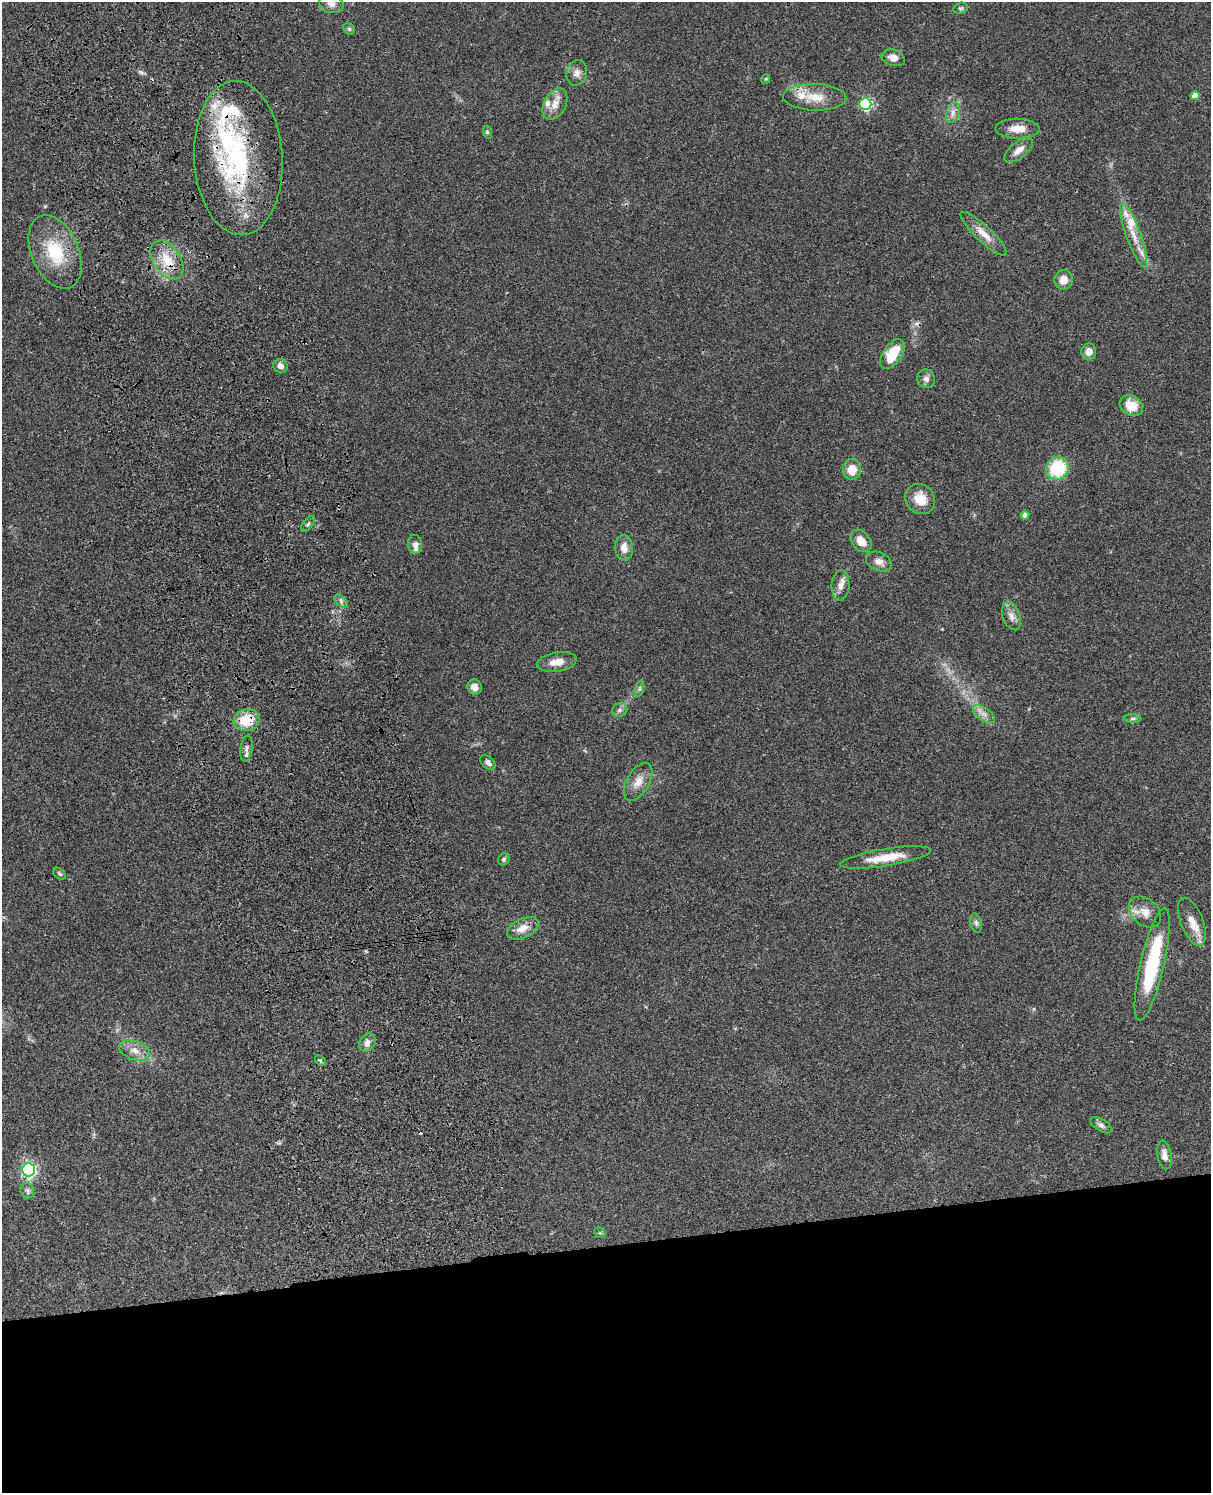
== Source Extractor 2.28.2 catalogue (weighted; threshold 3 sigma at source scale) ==
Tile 11 of 4 x 3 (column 3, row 3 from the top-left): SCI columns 2537-3745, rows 284-1774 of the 5072 x 4926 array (HDU 1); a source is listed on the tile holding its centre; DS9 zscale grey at full resolution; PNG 1213 x 1495 px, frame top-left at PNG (2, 2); each listed source drawn as its Kron ellipse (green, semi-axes under 4 px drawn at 4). Shown black and unused: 17% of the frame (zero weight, under 3 of 4 exposures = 6% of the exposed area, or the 3 px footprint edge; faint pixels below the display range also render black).
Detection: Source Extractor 2.28.2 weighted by HDU 2 'WHT'; one run over the whole footprint, this tile lists its part. Background 0.0831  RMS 0.0061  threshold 0.0275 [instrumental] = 3 sigma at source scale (4.5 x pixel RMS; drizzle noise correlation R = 1.50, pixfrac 1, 0.05/0.05 arcsec/px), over >= 5 px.
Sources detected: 74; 1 inside a brighter object's white glare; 2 cosmic-ray / hot-pixel residue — neither listed nor drawn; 8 inside a brighter listed object's ellipse — not listed separately; the other 63 listed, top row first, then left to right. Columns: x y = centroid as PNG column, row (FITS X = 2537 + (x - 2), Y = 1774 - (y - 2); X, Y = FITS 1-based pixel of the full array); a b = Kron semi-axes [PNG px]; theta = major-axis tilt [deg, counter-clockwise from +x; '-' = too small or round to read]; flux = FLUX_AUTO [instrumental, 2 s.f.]
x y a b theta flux
331 4 12 9 -19 3.5
961 8 7 5 15 1
349 29 6 5 - 1
893 58 12 8 -17 5
577 73 13 10 72 3.8
765 79 5 3 - 0.52
1195 96 4 4 - 4.4
815 97 31 13 -2 13
555 104 17 11 61 6.3
865 104 6 6 - 63
953 113 11 6 74 3.2
1018 129 22 10 -1 7.8
487 132 6 4 -72 0.78
1019 150 17 8 39 5.4
238 158 77 44 -87 110
984 234 31 8 -44 8.3
1134 235 34 7 -70 10
55 252 39 23 -66 31
167 260 21 13 -56 15
1064 280 10 9 - 6.8
1089 352 8 7 - 4.7
892 354 17 9 56 17
280 366 7 7 - 3.2
926 379 9 9 - 2.7
1131 406 12 9 -28 12
1057 468 12 11 - 33
852 469 10 9 - 8.9
920 499 16 14 -49 11
1025 515 4 4 - 2.8
308 524 9 5 52 1.3
861 541 12 9 -51 7.4
415 544 9 7 -84 3.6
624 548 13 9 -86 5.4
879 562 13 9 -23 4.3
840 585 15 9 86 4.1
341 601 8 5 -47 1.5
1011 616 14 8 -69 4.1
557 662 20 9 9 7
474 687 8 7 - 3.8
639 689 8 3 71 1.1
620 710 8 6 35 1.9
984 714 12 6 -35 3.4
1132 719 9 4 1 1.3
246 720 13 11 18 17
246 748 13 6 81 2.5
488 762 9 5 -42 2.5
638 782 21 11 59 7.3
886 857 46 8 9 15
504 859 6 5 - 1.1
59 874 7 5 -39 1.1
1145 912 18 13 -40 7.4
1192 922 25 11 -69 8.5
976 923 9 5 -75 1.7
523 928 17 9 26 7.1
1152 964 57 12 77 50
367 1043 9 7 56 3.3
135 1050 16 9 -19 6.1
320 1061 6 4 -45 0.93
1101 1125 12 6 -33 2.1
1164 1155 14 7 -81 4.2
28 1170 7 6 - 130
27 1191 8 6 -71 1.8
600 1233 6 4 -41 0.81
Overlapping masked pixels (flux is a lower limit): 4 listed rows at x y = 238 158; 984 234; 167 260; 246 720
Isophote crosses this tile's border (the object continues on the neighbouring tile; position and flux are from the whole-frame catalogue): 1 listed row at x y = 331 4